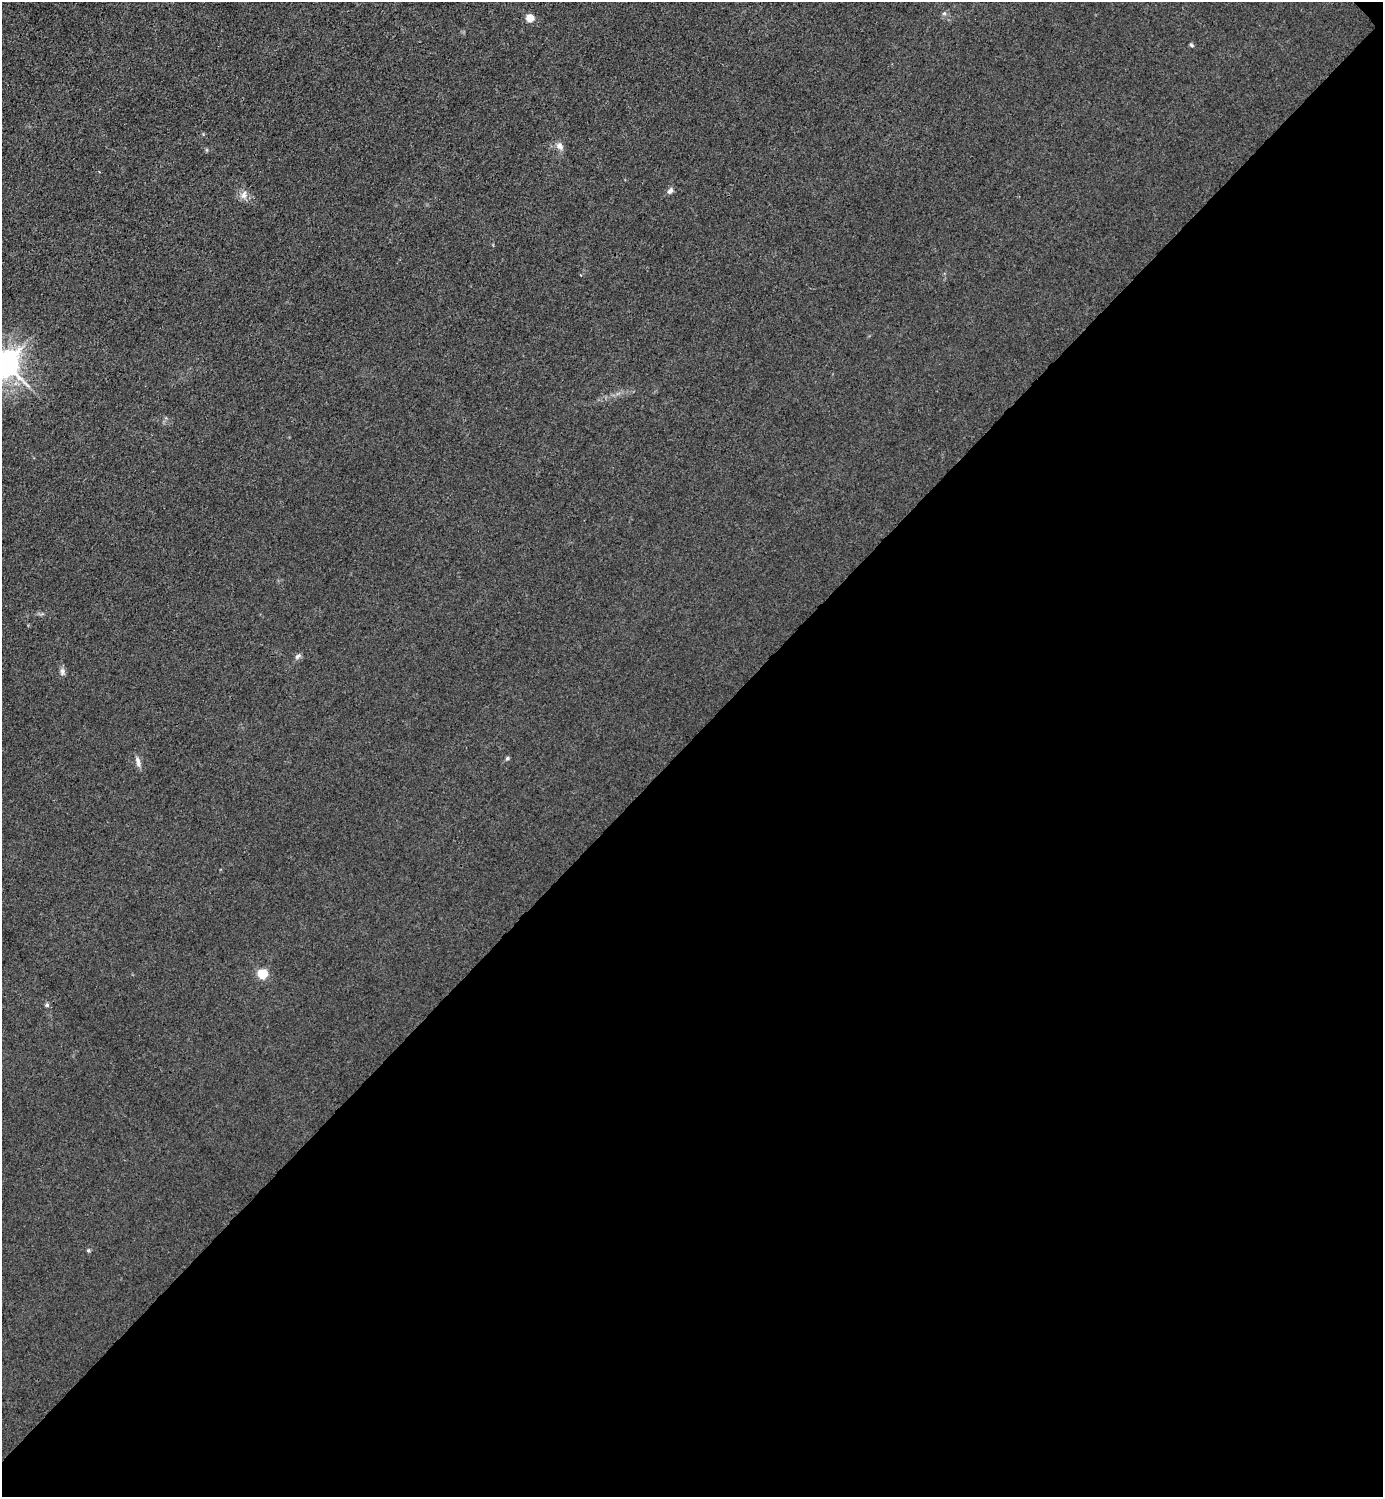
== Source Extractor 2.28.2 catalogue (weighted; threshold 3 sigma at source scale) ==
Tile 12 of 4 x 4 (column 4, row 3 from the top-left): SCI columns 4445-5825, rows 1497-2991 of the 5983 x 5983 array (HDU 1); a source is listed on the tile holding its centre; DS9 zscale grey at full resolution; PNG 1385 x 1499 px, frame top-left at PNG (2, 2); no overlay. Shown black and unused: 51% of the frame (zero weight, under 3 of 4 exposures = <1% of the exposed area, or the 3 px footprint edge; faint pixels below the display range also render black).
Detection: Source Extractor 2.28.2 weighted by HDU 2 'WHT'; one run over the whole footprint, this tile lists its part. Background 0.0215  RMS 0.0062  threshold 0.0278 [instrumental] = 3 sigma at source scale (4.5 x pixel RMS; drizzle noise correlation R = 1.50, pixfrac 1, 0.05/0.05 arcsec/px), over >= 5 px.
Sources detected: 14; all 14 listed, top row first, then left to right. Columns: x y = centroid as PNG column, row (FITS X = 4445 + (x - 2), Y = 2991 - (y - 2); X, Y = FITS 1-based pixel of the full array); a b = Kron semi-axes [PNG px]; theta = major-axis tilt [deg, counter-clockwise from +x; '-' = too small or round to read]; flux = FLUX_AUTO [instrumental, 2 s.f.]
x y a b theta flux
944 13 6 5 - 1.3
530 18 5 5 - 19
1191 45 6 4 -28 0.92
560 146 10 8 -50 3.7
670 190 9 6 54 2.2
244 195 12 8 79 3.9
5 363 10 9 - 810
298 656 8 6 29 2
62 671 11 7 84 2.3
507 758 6 5 - 1.1
138 762 15 6 -76 3.2
262 974 5 5 - 46
47 1005 5 5 - 1.3
88 1250 5 4 - 0.87
Isophote crosses this tile's border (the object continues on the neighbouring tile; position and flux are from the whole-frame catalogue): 1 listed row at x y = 5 363